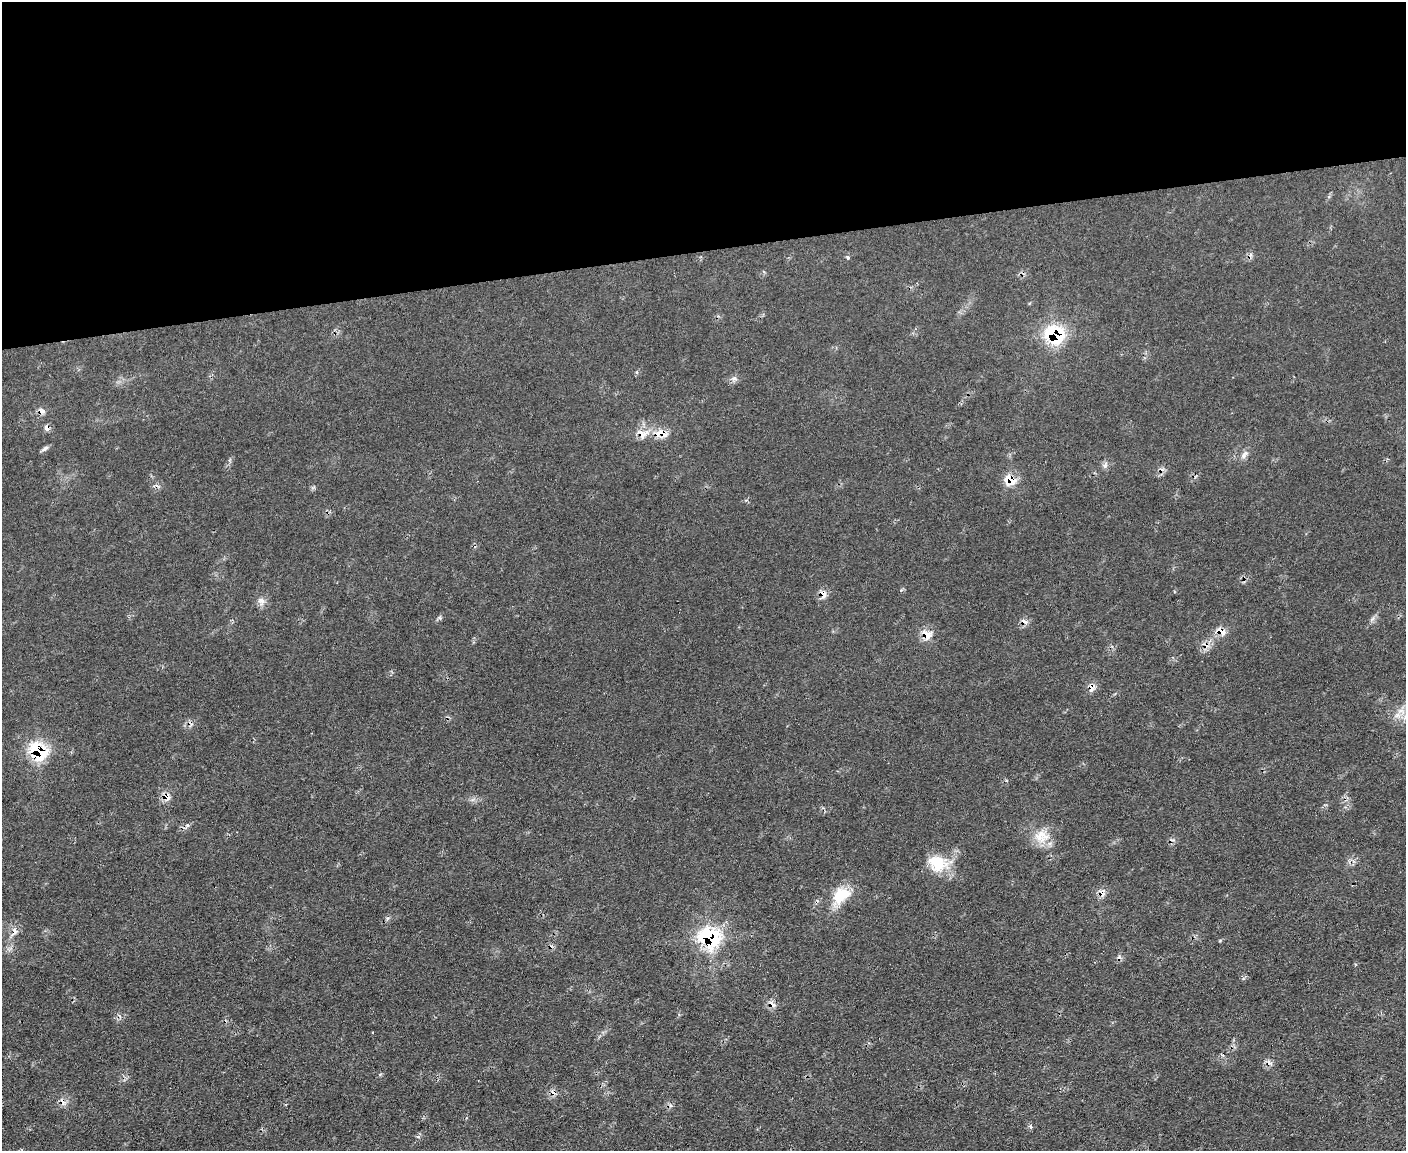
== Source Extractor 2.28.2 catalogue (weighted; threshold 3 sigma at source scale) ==
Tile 2 of 3 x 4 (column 2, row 1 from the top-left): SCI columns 1638-3041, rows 3448-4596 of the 4570 x 4596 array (HDU 1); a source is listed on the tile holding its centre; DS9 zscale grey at full resolution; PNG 1408 x 1153 px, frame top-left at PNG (2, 2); no overlay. Shown black and unused: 22% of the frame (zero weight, under 2 of 3 exposures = <1% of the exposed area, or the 3 px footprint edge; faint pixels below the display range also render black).
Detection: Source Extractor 2.28.2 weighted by HDU 2 'WHT'; one run over the whole footprint, this tile lists its part. Background 0.0564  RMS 0.0088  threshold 0.0394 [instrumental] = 3 sigma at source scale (4.5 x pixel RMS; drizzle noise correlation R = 1.50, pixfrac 1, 0.05/0.05 arcsec/px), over >= 5 px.
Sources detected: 41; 7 cosmic-ray / hot-pixel residue — not listed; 1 inside a brighter listed object's ellipse — not listed separately; the other 33 listed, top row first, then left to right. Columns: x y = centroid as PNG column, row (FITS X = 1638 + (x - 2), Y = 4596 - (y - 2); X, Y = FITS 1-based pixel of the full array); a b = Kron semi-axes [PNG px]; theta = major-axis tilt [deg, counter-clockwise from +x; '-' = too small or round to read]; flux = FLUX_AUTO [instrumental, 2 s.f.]
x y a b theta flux
847 257 6 4 -71 1.5
1055 335 20 16 -35 58
637 372 5 3 - 0.91
734 378 8 5 -16 2.6
42 411 8 6 -31 4
47 428 6 6 - 4.2
661 433 19 9 -7 12
642 434 18 12 -21 11
45 449 11 5 34 2.4
1244 455 14 7 51 4.4
1105 465 7 5 90 3
1009 480 16 12 -18 15
901 590 5 3 - 1.2
823 594 11 8 -63 5.5
261 601 12 8 -49 4.8
439 618 7 4 17 1.5
1372 619 7 4 70 2
1220 631 17 9 -22 7.2
926 635 15 11 -27 9.8
1091 688 12 6 83 5.2
1401 711 12 6 -14 5.7
38 751 19 14 -44 51
166 797 12 9 -24 6.4
188 825 6 4 18 1.7
1043 835 23 16 -36 17
937 863 27 20 -30 27
841 895 27 18 45 26
14 932 16 8 62 6.1
710 938 21 18 -28 80
772 1004 12 5 -34 3.9
63 1101 13 5 -49 4.2
1030 1126 6 3 -71 1.5
418 1137 5 4 - 1.7
Overlapping masked pixels (flux is a lower limit): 17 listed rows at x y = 1055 335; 42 411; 47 428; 661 433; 642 434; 1009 480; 823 594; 1220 631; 926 635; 1091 688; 38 751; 166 797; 841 895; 14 932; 710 938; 772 1004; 63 1101